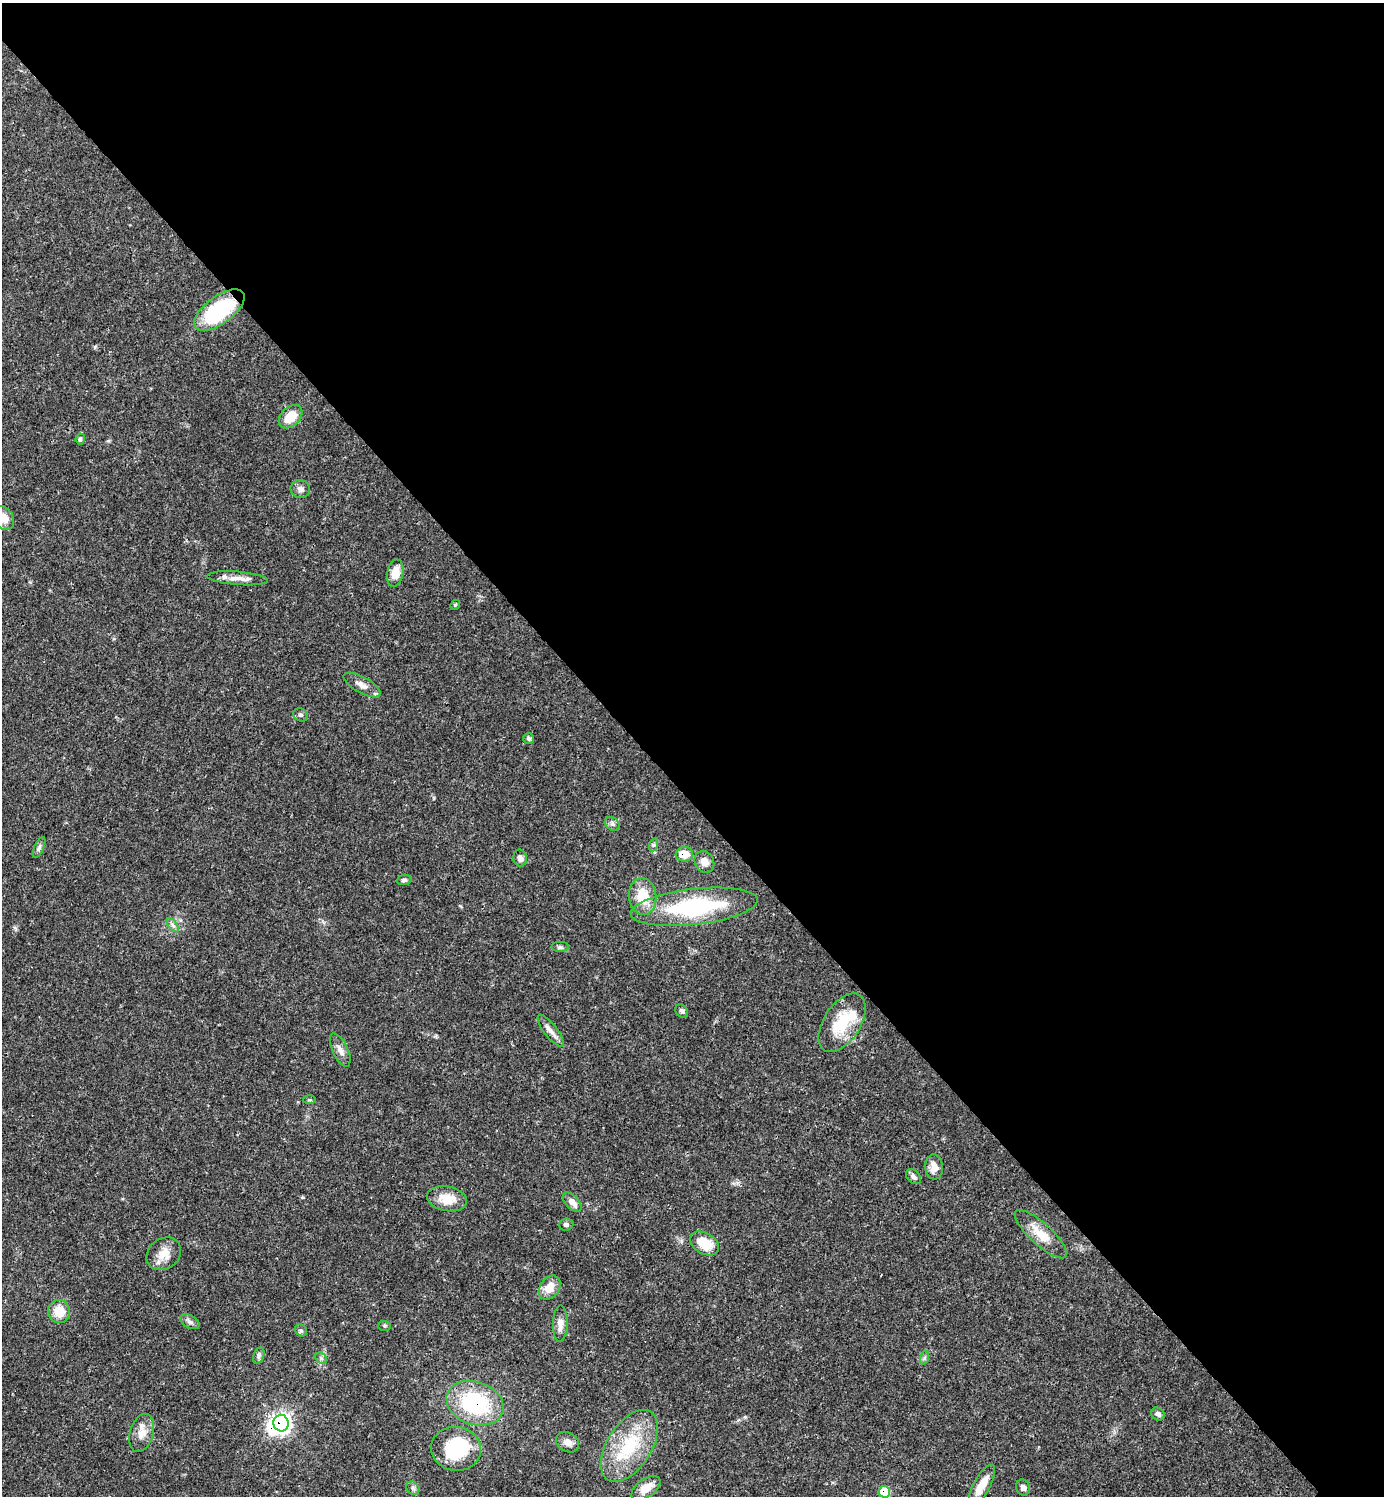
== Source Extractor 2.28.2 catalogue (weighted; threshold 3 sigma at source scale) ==
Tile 3 of 4 x 4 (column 3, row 1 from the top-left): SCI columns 3061-4442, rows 4484-5977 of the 5981 x 5981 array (HDU 1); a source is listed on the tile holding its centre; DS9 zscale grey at full resolution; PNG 1386 x 1498 px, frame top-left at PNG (2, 3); each listed source drawn as its Kron ellipse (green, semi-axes under 4 px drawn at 4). Shown black and unused: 53% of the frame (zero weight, under 3 of 4 exposures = <1% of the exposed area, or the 3 px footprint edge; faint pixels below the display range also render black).
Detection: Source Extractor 2.28.2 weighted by HDU 2 'WHT'; one run over the whole footprint, this tile lists its part. Background 0.0389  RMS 0.0027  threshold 0.0121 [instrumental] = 3 sigma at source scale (4.5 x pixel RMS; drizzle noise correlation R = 1.50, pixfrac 1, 0.05/0.05 arcsec/px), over >= 5 px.
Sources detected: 61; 3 inside a brighter object's white glare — neither listed nor drawn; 2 inside a brighter listed object's ellipse — not listed separately; the other 56 listed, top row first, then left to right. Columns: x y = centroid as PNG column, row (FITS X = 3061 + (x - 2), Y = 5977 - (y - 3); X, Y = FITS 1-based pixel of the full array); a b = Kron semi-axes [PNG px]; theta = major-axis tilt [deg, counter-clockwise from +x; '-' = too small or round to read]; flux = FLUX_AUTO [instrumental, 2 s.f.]
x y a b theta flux
219 310 29 13 37 22
290 417 14 9 43 5.4
80 439 5 4 - 0.57
300 489 10 9 - 1.3
3 518 13 9 -55 2.6
395 573 14 8 80 3.6
238 578 30 6 -4 2.6
455 605 5 4 - 0.33
362 685 21 8 -29 2.2
301 715 8 6 -31 0.65
529 739 5 5 - 0.55
612 824 8 6 -42 0.73
653 845 7 4 71 0.49
39 848 11 5 67 0.76
684 854 8 7 - 4.4
520 858 8 6 -81 1.2
704 862 11 9 -60 1.7
404 880 7 5 9 0.58
643 896 18 13 -84 7
694 907 64 18 6 29
173 925 8 4 -53 0.72
560 947 9 5 0 0.68
682 1011 7 5 -54 0.7
842 1023 33 18 57 11
550 1031 19 6 -52 1.8
340 1050 18 7 -65 1.7
309 1100 6 3 1 0.29
934 1167 12 9 -84 2.6
913 1177 9 6 -46 0.99
447 1199 20 12 -11 4.6
572 1202 12 6 -47 2.2
566 1224 7 6 - 0.68
1041 1234 34 11 -42 5.4
704 1243 16 10 -30 6.3
164 1254 18 15 38 3.9
550 1288 13 9 54 3.9
59 1311 11 11 - 5
190 1322 10 6 -29 0.92
560 1324 18 7 88 2
384 1326 6 5 - 0.39
301 1330 7 5 -42 0.52
259 1356 8 5 70 0.65
321 1358 6 5 - 0.61
924 1358 7 4 71 0.54
475 1403 29 21 -19 25
1158 1414 7 6 - 0.97
281 1423 8 7 - 93
142 1433 19 11 74 2.9
568 1442 12 9 -32 1.8
629 1446 40 22 58 16
456 1449 25 22 -8 18
982 1485 22 8 61 4.4
413 1488 7 6 - 0.65
646 1488 16 9 37 3.7
1023 1488 8 6 -72 1.1
884 1492 6 5 - 7.8
Overlapping masked pixels (flux is a lower limit): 5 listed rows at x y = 219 310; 684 854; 475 1403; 281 1423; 884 1492
Isophote crosses this tile's border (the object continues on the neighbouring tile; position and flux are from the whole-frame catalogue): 1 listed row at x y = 3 518
Unlisted compact peaks at least as high as the median listed source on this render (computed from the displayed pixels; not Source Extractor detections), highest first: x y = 95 347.